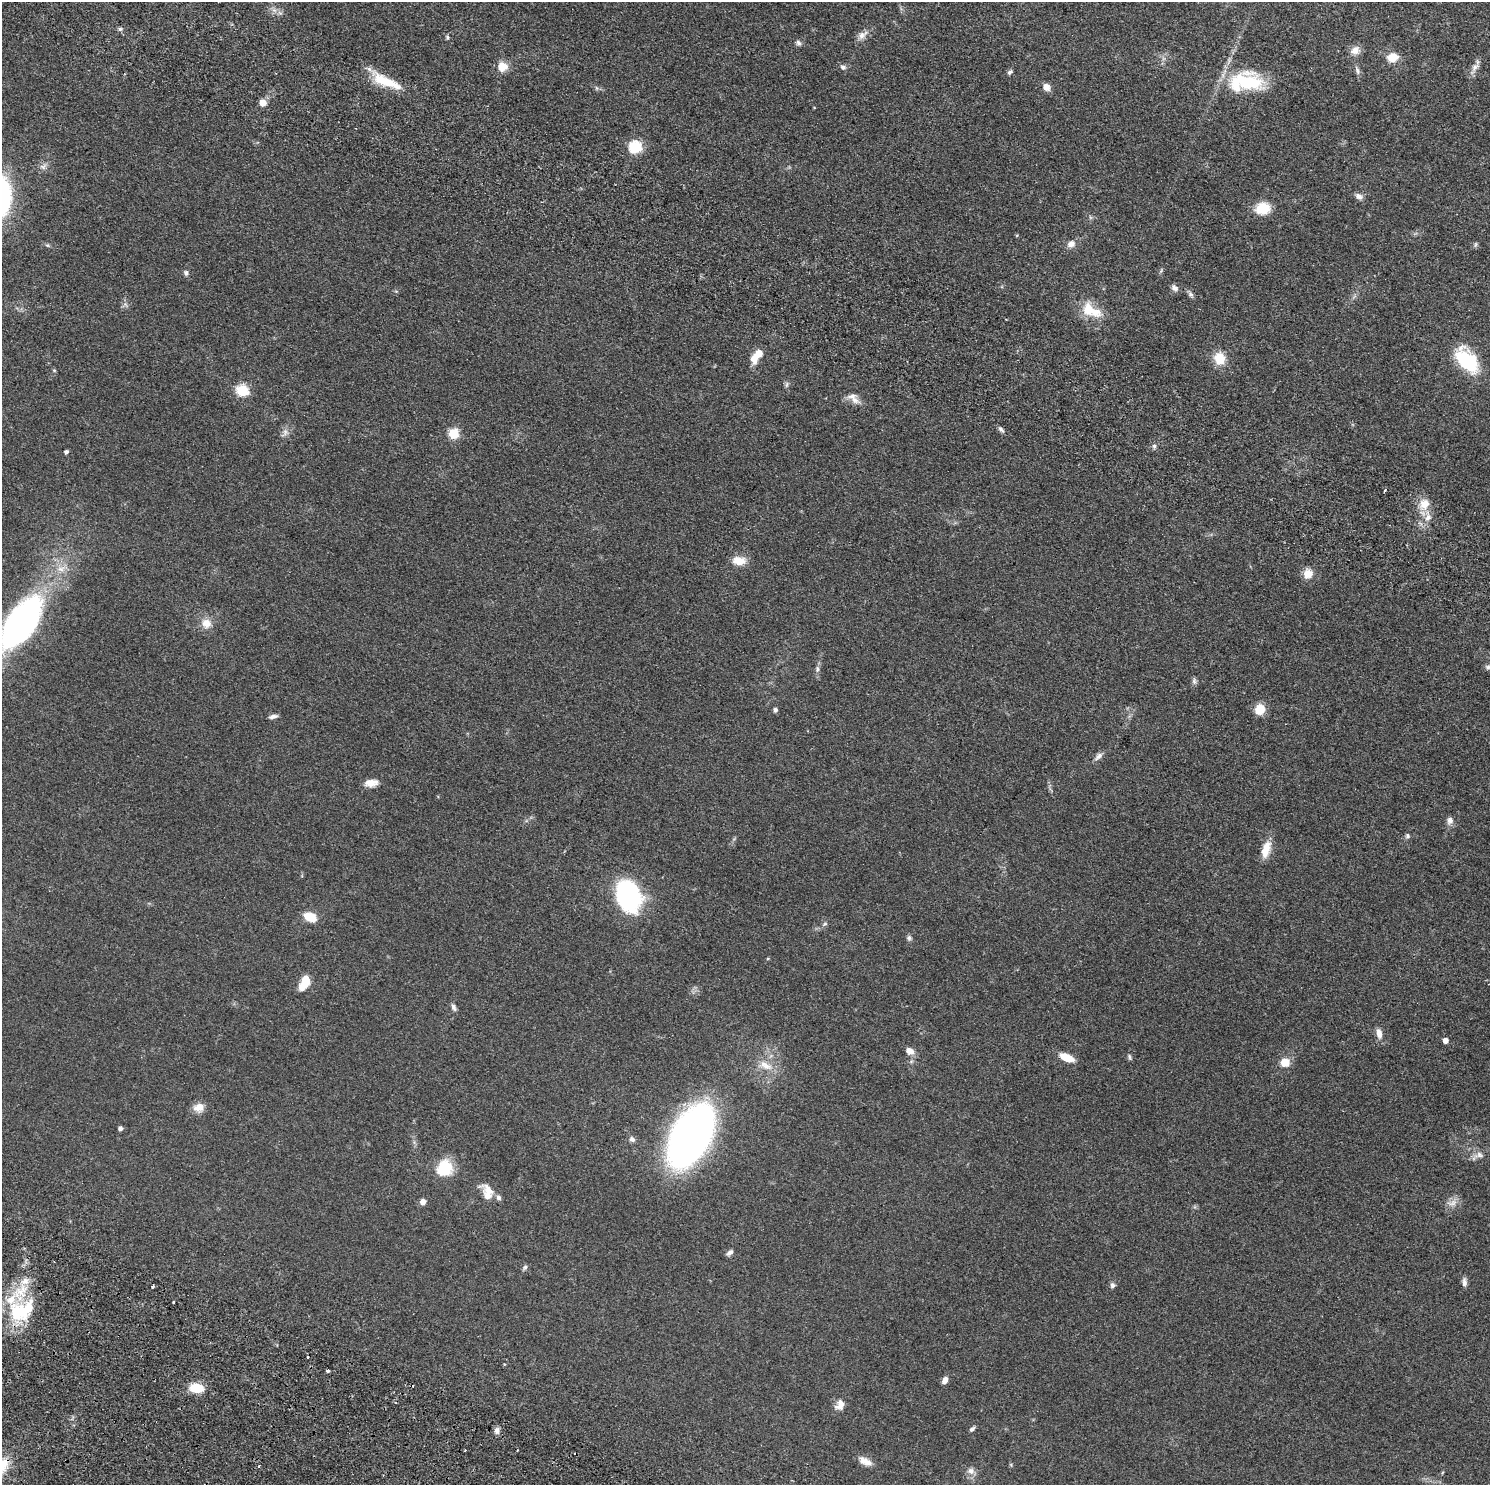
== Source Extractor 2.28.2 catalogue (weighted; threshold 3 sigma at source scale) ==
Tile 10 of 4 x 4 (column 2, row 3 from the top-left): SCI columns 1515-3002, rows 1827-3309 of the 6005 x 6486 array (HDU 1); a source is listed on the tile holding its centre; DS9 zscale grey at full resolution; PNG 1492 x 1487 px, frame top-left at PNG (2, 2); no overlay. Shown black and unused: <1% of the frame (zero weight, under 2 of 4 exposures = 4% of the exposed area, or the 3 px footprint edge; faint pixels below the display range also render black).
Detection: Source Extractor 2.28.2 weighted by HDU 2 'WHT'; one run over the whole footprint, this tile lists its part. Background 0.0451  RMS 0.0067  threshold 0.03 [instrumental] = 3 sigma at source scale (4.5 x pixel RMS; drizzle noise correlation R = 1.50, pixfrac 1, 0.05/0.05 arcsec/px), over >= 5 px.
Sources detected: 107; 2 inside a brighter object's white glare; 3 cosmic-ray / hot-pixel residue — not listed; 7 inside a brighter listed object's ellipse — not listed separately; the other 95 listed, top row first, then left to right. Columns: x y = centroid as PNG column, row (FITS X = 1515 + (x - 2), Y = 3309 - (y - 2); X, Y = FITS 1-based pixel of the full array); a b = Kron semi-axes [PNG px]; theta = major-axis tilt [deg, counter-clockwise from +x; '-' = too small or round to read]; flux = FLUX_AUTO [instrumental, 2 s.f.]
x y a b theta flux
274 10 7 4 -18 1.8
120 29 6 6 - 1.1
862 35 16 8 39 3.9
447 37 6 5 - 1.1
798 43 8 6 -53 1.6
1355 50 13 11 21 4.4
1392 57 13 11 23 7.7
502 66 11 11 - 7.6
843 67 8 7 - 1.8
1475 67 13 8 49 3.6
1357 70 13 5 -72 2
1010 72 8 5 33 1.2
386 81 41 12 -23 19
1245 82 47 21 0 39
1046 87 9 8 - 3.5
597 88 6 4 -88 0.84
263 103 5 5 - 7.9
635 147 6 6 - 70
44 166 10 7 44 2.4
1359 196 10 7 -29 2.7
1263 208 15 12 8 14
1071 244 10 8 34 3.8
1476 244 8 3 71 0.88
186 273 8 6 -74 1.6
1174 288 9 6 -45 2.2
1191 294 10 5 -57 1.8
1095 312 21 15 -24 11
758 354 14 8 55 8.1
1219 358 14 12 -72 11
1467 360 34 19 -49 31
54 370 5 3 - 0.58
787 384 8 4 71 1.1
242 391 6 6 - 55
854 400 17 9 -35 4.5
1001 429 9 5 -38 1.6
285 432 12 6 69 2.8
453 433 5 5 - 37
1154 446 6 6 - 1.3
66 452 4 4 - 1.7
1384 490 5 2 - 0.65
1424 504 16 13 52 8.6
739 561 16 10 -3 7.8
1308 573 12 11 - 6.5
22 622 54 24 56 210
206 623 13 13 - 6.4
1488 667 8 6 -14 1.5
817 669 8 6 80 1.8
1194 681 9 6 -81 1.6
1260 709 11 10 - 9.3
775 710 5 4 - 1.8
273 716 11 4 14 2
1098 756 13 6 43 2.6
371 783 15 8 7 5.3
1450 820 10 8 88 2.9
1408 836 7 7 - 1.3
1266 850 23 10 73 8.7
625 892 43 17 -71 61
310 917 14 9 -24 10
824 924 9 4 27 1.3
909 938 7 6 - 1.5
305 982 13 7 64 16
454 1007 10 5 -67 1.8
1379 1033 13 7 -80 4.2
1445 1041 5 5 - 3.3
910 1051 9 7 -29 4.2
1129 1057 9 4 -79 1.1
1067 1058 13 7 -22 11
1285 1063 10 9 - 7.9
765 1065 22 9 -29 7.9
199 1107 13 10 13 5.9
120 1128 4 4 - 2
690 1136 41 22 62 420
632 1139 8 6 -33 2.1
1479 1155 15 9 16 3.9
444 1168 18 15 53 21
488 1189 25 10 -31 6.6
423 1202 6 6 - 3.5
1452 1203 16 7 13 4.1
730 1252 9 5 41 1.9
525 1267 7 5 72 1.3
25 1281 9 7 -54 4.1
1464 1282 11 6 -89 2.2
1113 1285 7 7 - 1.6
152 1287 4 3 - 0.67
19 1312 29 23 -29 36
327 1370 3 3 - 3.5
945 1380 8 6 61 2.8
196 1388 13 9 -4 14
840 1405 15 11 67 4.7
972 1429 8 4 38 1.3
497 1430 8 6 75 2
865 1461 17 8 -26 5.3
2 1464 21 13 44 15
259 1466 4 3 - 2.8
971 1471 10 9 - 3.3
Overlapping masked pixels (flux is a lower limit): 1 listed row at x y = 2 1464
Isophote crosses this tile's border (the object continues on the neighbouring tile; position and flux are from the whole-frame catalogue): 2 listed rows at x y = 22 622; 2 1464